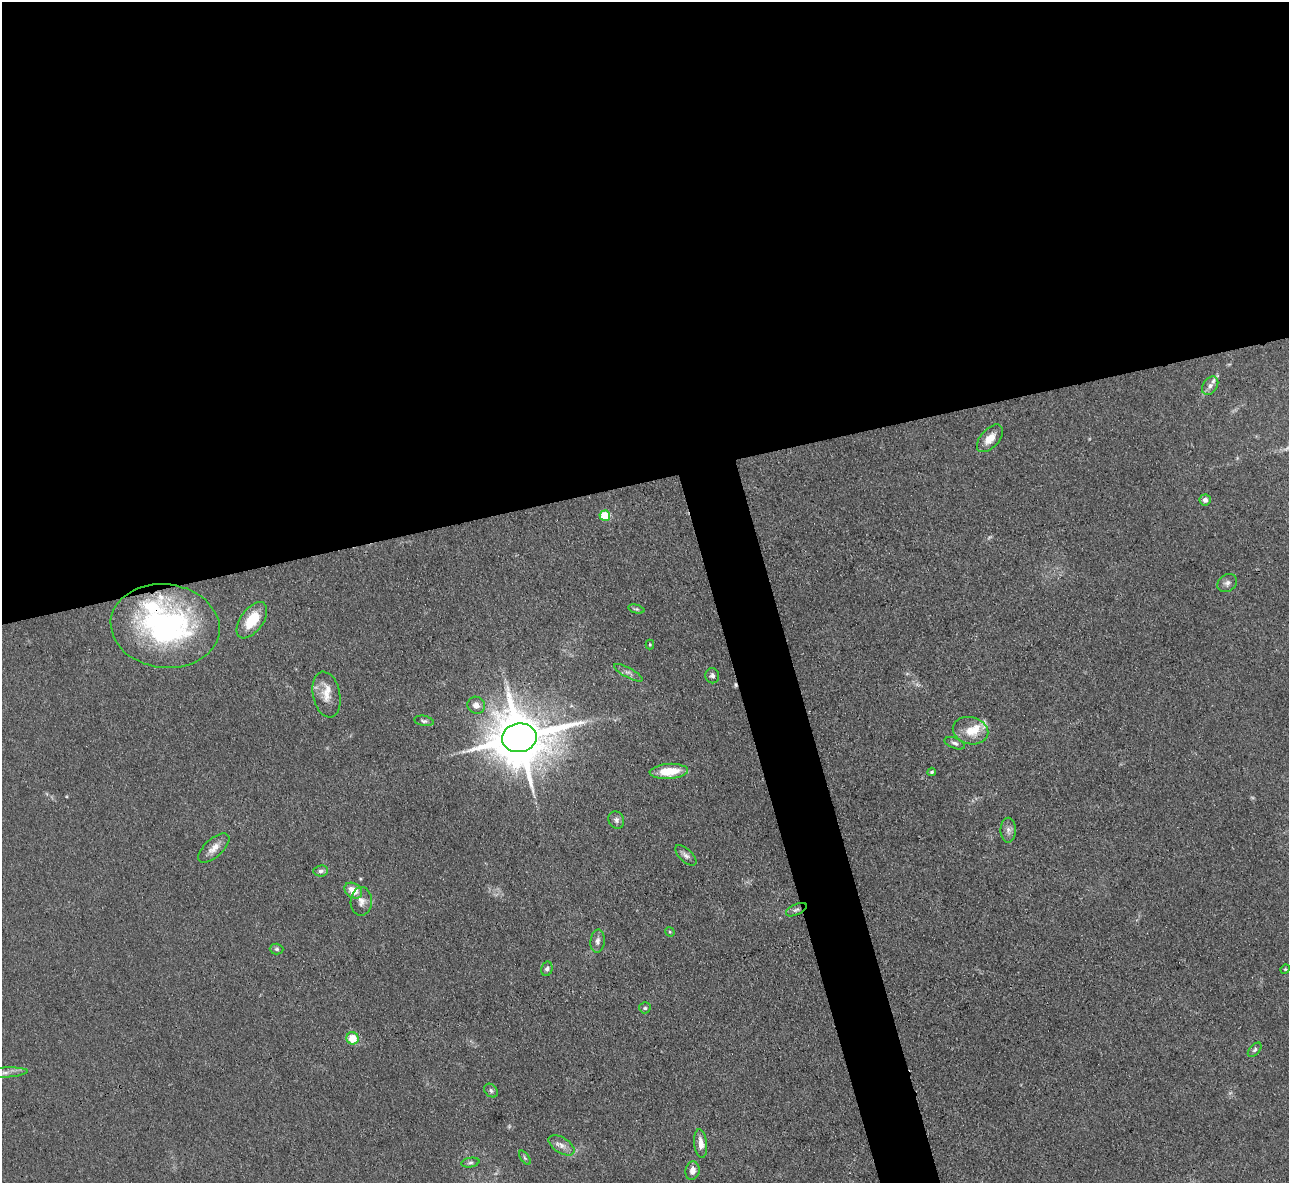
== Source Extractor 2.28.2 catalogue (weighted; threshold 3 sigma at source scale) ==
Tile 2 of 4 x 4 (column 2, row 1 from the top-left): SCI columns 1288-2574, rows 3808-4988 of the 5147 x 5132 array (HDU 1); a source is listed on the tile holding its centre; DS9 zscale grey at full resolution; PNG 1291 x 1185 px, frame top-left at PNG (2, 2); each listed source drawn as its Kron ellipse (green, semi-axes under 4 px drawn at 4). Shown black and unused: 43% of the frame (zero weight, under 3 of 4 exposures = <1% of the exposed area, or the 3 px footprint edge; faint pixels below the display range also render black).
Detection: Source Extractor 2.28.2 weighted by HDU 2 'WHT'; one run over the whole footprint, this tile lists its part. Background 0.0862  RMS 0.0069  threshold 0.0309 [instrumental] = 3 sigma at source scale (4.5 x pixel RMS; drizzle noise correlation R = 1.50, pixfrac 1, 0.05/0.05 arcsec/px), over >= 5 px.
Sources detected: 52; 4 too faint to see at this stretch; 1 cosmic-ray / hot-pixel residue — neither listed nor drawn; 5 inside a brighter listed object's ellipse — not listed separately; the other 42 listed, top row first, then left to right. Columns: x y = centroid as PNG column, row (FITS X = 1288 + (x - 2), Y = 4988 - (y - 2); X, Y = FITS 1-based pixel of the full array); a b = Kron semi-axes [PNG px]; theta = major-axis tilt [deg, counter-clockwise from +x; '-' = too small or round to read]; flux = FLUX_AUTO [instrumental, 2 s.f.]
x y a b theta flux
1210 386 10 7 55 3.5
990 438 16 9 48 8.6
1205 500 5 5 - 3.4
605 516 5 5 - 34
1227 583 10 8 33 3
636 609 8 4 -14 1.2
252 620 21 11 54 20
165 626 55 42 -7 170
650 645 5 4 - 0.7
628 673 16 5 -28 3.1
712 676 7 7 - 2.3
327 695 23 13 -78 10
476 705 9 8 - 4.7
424 721 10 5 -10 1.7
970 731 18 13 -14 13
519 738 17 14 8 5000
955 743 10 5 -20 2.2
669 771 19 7 4 19
932 772 4 4 - 1.1
616 820 9 7 -64 2.6
1008 830 12 7 -90 3.5
214 848 19 9 42 6.5
686 855 13 6 -43 3
321 871 7 5 7 2.1
353 891 9 7 -33 10
361 901 14 10 89 5.3
796 910 11 5 25 2.2
670 932 5 4 - 0.8
598 941 11 7 83 3.2
277 949 7 5 -1 1.5
547 969 7 5 75 2
1285 969 5 4 - 0.85
645 1008 5 5 - 1.3
352 1038 6 6 - 14
1255 1050 8 5 46 1.7
4 1073 23 5 3 5.6
491 1091 8 6 -43 1.7
701 1144 15 6 -84 5.9
561 1145 14 7 -32 4.5
525 1158 8 4 -55 1.2
470 1162 9 4 9 1.7
692 1171 9 7 79 4.7
Overlapping masked pixels (flux is a lower limit): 1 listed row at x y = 165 626
Isophote crosses this tile's border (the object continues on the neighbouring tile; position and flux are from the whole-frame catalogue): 1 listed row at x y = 4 1073